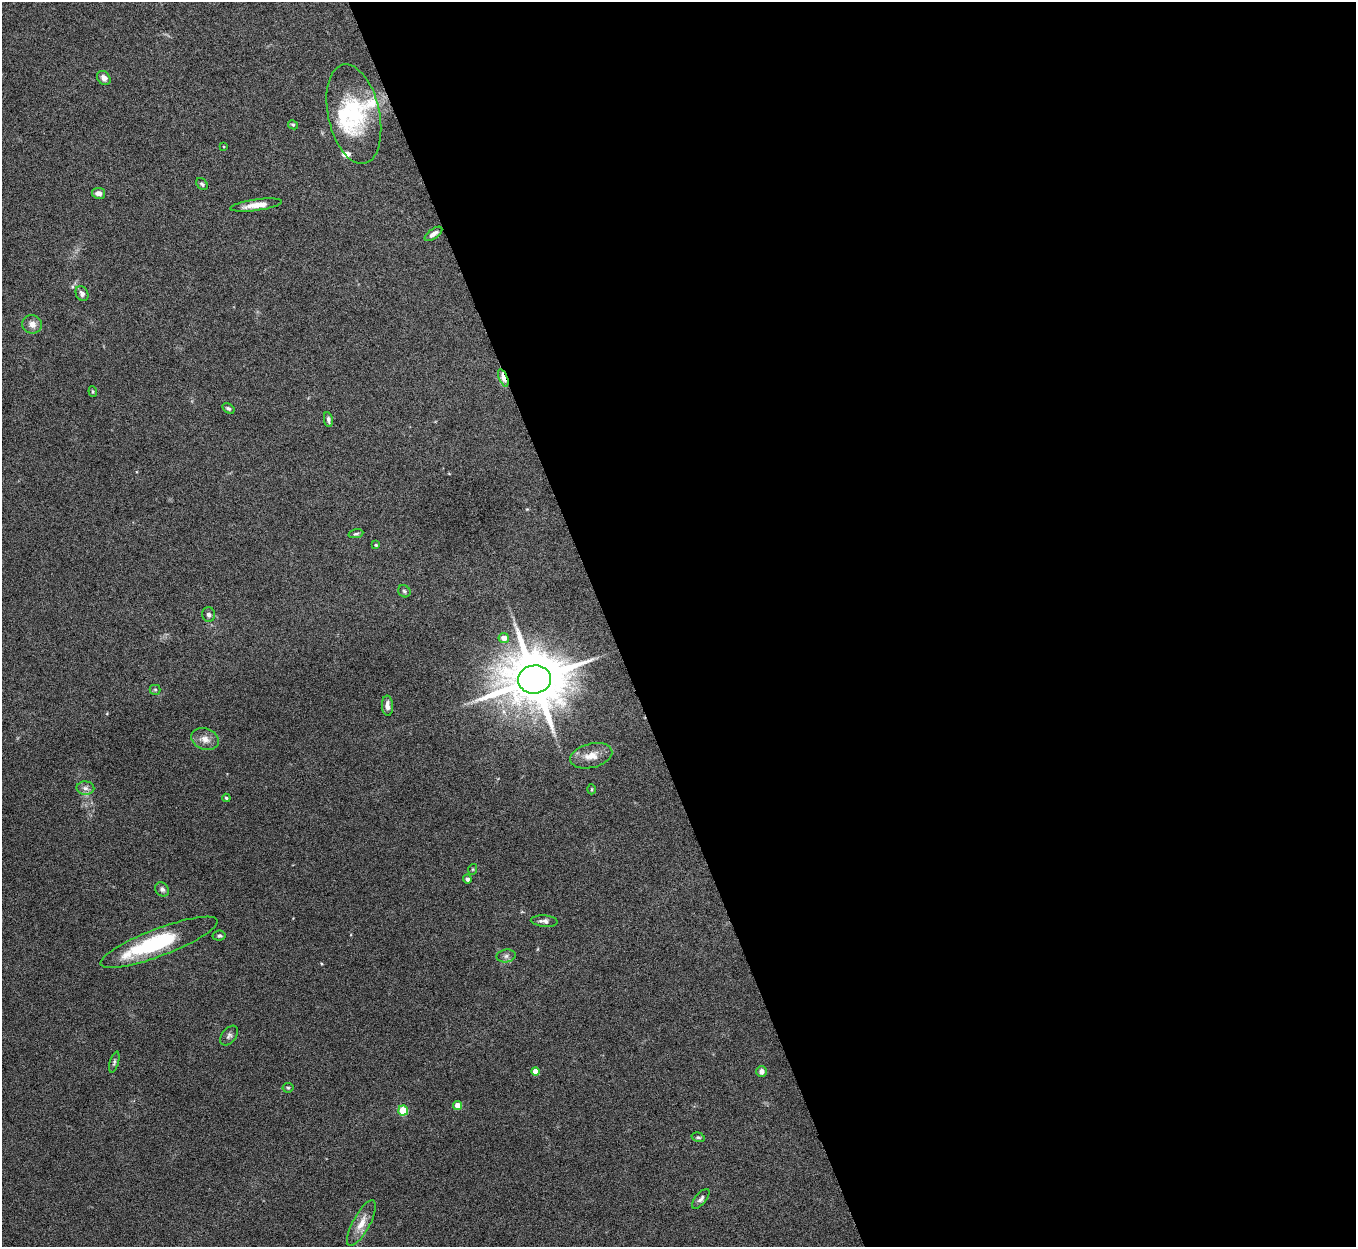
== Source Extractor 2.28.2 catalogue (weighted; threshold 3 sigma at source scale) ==
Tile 8 of 4 x 4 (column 4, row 2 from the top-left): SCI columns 4063-5416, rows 2639-3883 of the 5420 x 5405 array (HDU 1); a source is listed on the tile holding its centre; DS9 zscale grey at full resolution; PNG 1358 x 1249 px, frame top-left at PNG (2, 2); each listed source drawn as its Kron ellipse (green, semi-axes under 4 px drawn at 4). Shown black and unused: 55% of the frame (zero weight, under 5 of 10 exposures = <1% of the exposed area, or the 3 px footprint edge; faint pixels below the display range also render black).
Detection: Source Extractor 2.28.2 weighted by HDU 2 'WHT'; one run over the whole footprint, this tile lists its part. Background 0.142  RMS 0.0056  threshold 0.023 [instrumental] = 3 sigma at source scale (4.09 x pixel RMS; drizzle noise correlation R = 1.36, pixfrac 0.8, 0.05/0.05 arcsec/px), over >= 5 px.
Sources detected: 48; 2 inside a brighter object's white glare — neither listed nor drawn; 2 inside a brighter listed object's ellipse — not listed separately; the other 44 listed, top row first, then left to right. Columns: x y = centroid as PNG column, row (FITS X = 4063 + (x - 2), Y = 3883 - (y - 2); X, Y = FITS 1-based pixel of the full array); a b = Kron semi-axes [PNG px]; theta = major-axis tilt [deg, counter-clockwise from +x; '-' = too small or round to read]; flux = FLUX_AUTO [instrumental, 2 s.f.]
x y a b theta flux
104 78 7 6 - 2.5
354 114 50 26 -77 35
293 125 5 3 - 0.64
224 147 3 2 - 0.45
202 184 7 5 -44 1
99 193 7 5 -10 2.8
256 205 26 5 8 6.4
433 234 10 5 35 2.4
82 293 8 6 -62 1.7
32 324 10 9 - 3.5
503 378 9 4 -68 11
93 392 5 3 - 0.6
228 408 7 4 -31 1.1
328 419 7 4 -81 1.4
356 534 7 4 12 0.97
376 545 4 3 - 0.53
404 591 6 5 - 0.93
209 615 7 6 - 1.6
504 638 5 5 - 4.4
534 679 16 14 6 4300
155 690 5 5 - 0.7
387 706 10 5 -87 2.7
205 739 14 10 -21 4.4
591 756 22 12 14 6.6
85 788 9 6 -1 2
592 789 5 3 - 0.49
226 798 4 4 - 0.7
473 869 5 3 - 0.47
467 879 4 4 - 1.6
162 889 7 6 - 1.4
544 921 13 5 -4 2
219 936 6 5 - 1
159 942 62 13 21 46
506 956 10 6 10 1.7
229 1036 11 7 52 1.7
114 1062 11 4 73 1
761 1071 5 5 - 2.6
535 1072 4 4 - 6.5
288 1088 5 5 - 0.74
458 1105 4 4 - 7.6
403 1110 5 5 - 19
698 1137 7 4 -16 0.81
701 1199 12 5 50 1.7
361 1223 25 8 61 6.5
Overlapping masked pixels (flux is a lower limit): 1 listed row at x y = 503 378